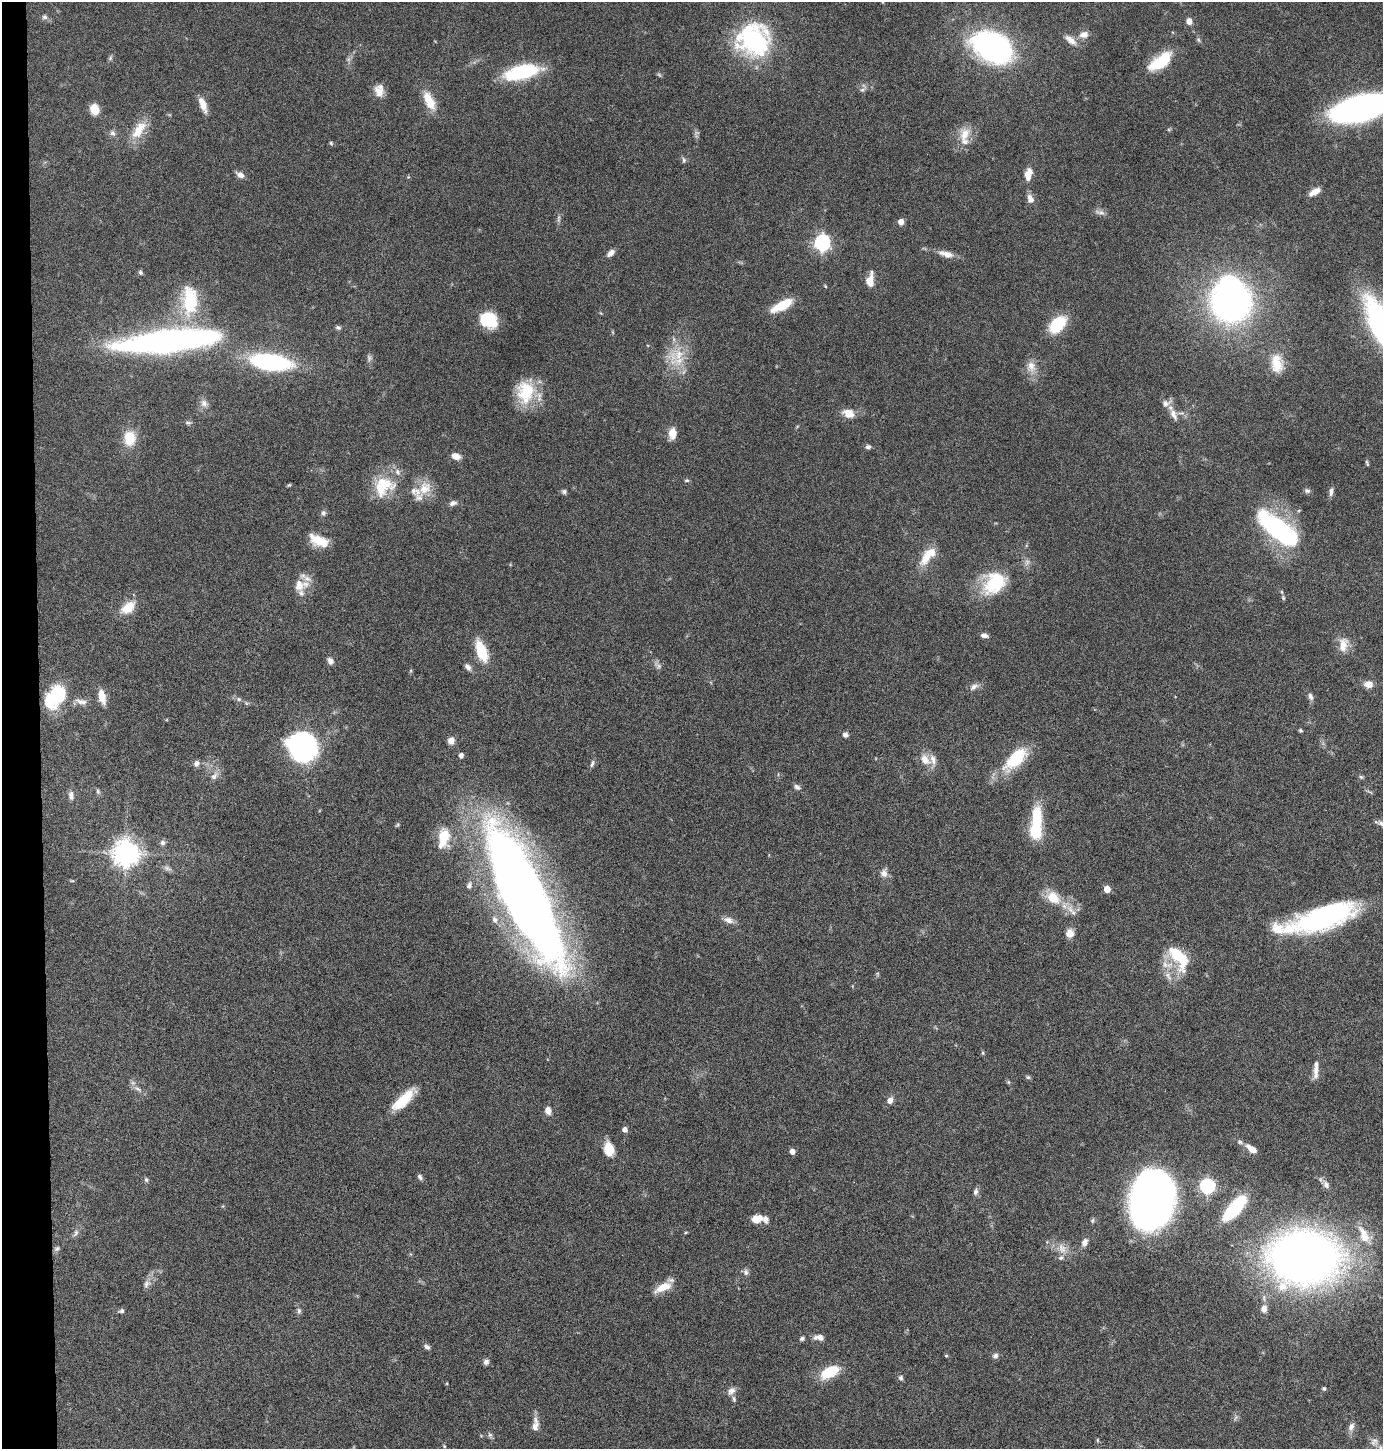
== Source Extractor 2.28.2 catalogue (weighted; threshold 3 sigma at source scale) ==
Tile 4 of 3 x 3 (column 1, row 2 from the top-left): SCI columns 127-1507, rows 1448-2894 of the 4372 x 4345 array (HDU 1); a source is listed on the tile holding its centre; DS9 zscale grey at full resolution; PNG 1385 x 1451 px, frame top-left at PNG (2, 2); no overlay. Shown black and unused: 3% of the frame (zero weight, under 4 of 8 exposures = <1% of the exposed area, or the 3 px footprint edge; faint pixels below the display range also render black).
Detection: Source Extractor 2.28.2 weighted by HDU 2 'WHT'; one run over the whole footprint, this tile lists its part. Background 0.0423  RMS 0.0035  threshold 0.0143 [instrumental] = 3 sigma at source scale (4.09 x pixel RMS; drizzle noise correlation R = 1.36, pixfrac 0.8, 0.05/0.05 arcsec/px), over >= 5 px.
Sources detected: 190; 3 too faint to see at this stretch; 4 inside a brighter object's white glare — not listed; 16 inside a brighter listed object's ellipse — not listed separately; the other 167 listed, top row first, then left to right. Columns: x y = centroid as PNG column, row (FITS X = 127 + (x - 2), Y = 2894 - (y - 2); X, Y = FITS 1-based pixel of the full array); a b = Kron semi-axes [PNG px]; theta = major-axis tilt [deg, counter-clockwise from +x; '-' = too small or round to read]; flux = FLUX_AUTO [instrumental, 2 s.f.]
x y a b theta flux
44 17 7 6 - 0.89
1189 21 6 5 - 2.5
1083 35 12 9 11 2.5
754 40 33 30 -33 51
1071 40 19 8 -38 2.9
992 47 43 28 -26 73
110 58 7 5 48 0.6
1160 62 29 13 36 12
522 72 35 13 13 26
862 90 7 6 - 0.8
379 92 16 11 -57 3.2
429 101 24 10 -64 6.3
203 105 19 8 -70 3.3
95 109 10 8 -72 5.2
1360 109 46 18 14 130
139 130 29 13 55 6.7
112 133 8 7 - 1.1
964 134 21 13 71 5.1
331 143 6 4 -48 0.45
684 160 8 5 -87 0.75
240 175 9 6 -27 1.8
1027 175 13 7 -80 2.5
1315 192 13 6 31 3
1030 199 12 8 -66 2
1100 212 15 6 -16 1.4
558 219 11 4 90 0.83
901 222 5 5 - 2.7
822 243 7 6 - 88
611 253 10 6 42 1.7
946 254 20 8 -14 3
140 272 6 5 - 0.64
870 280 16 8 84 3.6
825 286 5 3 - 0.32
190 301 39 19 -90 17
1231 303 32 30 -6 130
782 305 25 9 28 8.5
488 320 17 14 -33 13
1057 324 19 12 46 13
1382 325 47 17 -63 110
338 327 7 6 - 0.74
168 341 94 19 6 140
679 355 21 16 86 9
270 362 42 16 -8 45
1277 363 25 15 -84 7.2
1031 366 16 13 -76 3.6
525 392 30 22 85 14
204 403 11 9 -68 1.8
849 413 16 11 -19 3.5
1173 414 18 8 -67 2.8
188 423 10 5 0 0.68
672 433 10 7 84 4.5
129 438 14 11 89 8.5
868 447 7 5 0 0.87
456 456 10 7 -18 2.4
1367 463 8 3 -70 0.45
687 480 7 4 6 0.46
289 485 6 3 43 0.36
384 486 31 25 33 12
424 488 23 16 46 6
564 491 7 6 - 0.77
1307 491 8 6 -9 0.83
1331 492 11 5 78 1.3
453 503 10 6 20 1.2
323 513 8 6 79 0.85
1277 528 49 19 -39 49
319 541 22 11 -23 6.8
927 556 29 12 50 6.7
995 583 28 21 41 18
300 585 22 15 16 4.9
1283 598 7 5 -69 0.48
128 607 19 11 39 5.9
984 635 7 5 -10 1.5
1343 645 22 12 82 4.3
481 651 23 10 -69 11
330 661 10 7 -56 1.3
468 667 9 6 -50 1.4
1368 684 11 8 -7 2.5
974 687 13 7 30 1.6
57 695 25 19 85 16
1310 696 10 6 -72 1.2
102 697 15 7 -76 4.7
239 699 7 5 -46 0.72
81 702 17 7 -15 2.2
1300 730 4 4 - 0.52
845 735 7 6 - 1.1
451 740 8 7 - 2.2
302 746 22 20 -56 88
461 755 4 4 - 1.3
925 759 17 11 -50 4
1016 759 38 16 46 14
196 763 7 6 - 1.5
592 764 11 5 70 0.84
214 776 13 7 52 1.8
1361 777 6 5 - 0.52
797 787 9 6 -33 1
98 791 7 5 -70 0.58
1370 792 10 3 -26 0.44
71 795 11 6 -82 1.3
1037 817 29 13 90 12
1381 823 11 7 -23 1.3
444 838 25 13 81 8.5
162 843 7 7 - 0.99
126 853 8 8 - 370
167 868 12 6 -22 1.2
884 873 11 9 -79 2
469 885 10 7 69 1.2
1107 889 5 5 - 4.5
522 895 111 32 -64 530
1053 898 19 13 -37 7.2
1070 910 15 8 -56 3
1321 918 67 18 17 76
495 920 9 8 - 1.8
729 920 13 8 -17 2.1
1070 933 10 9 - 2.4
1177 955 26 17 -35 10
1168 976 14 7 -55 2.2
983 1053 6 3 -72 0.41
1316 1070 25 6 87 2.6
1028 1077 6 5 - 0.54
1008 1082 6 4 -46 0.42
138 1089 13 5 -27 1.4
404 1100 31 11 44 10
890 1100 8 6 56 1.8
548 1110 9 8 - 1.9
625 1129 5 5 - 1.3
1240 1142 8 5 -16 0.81
609 1149 14 9 -83 7.5
1252 1149 11 5 -37 3.4
792 1152 5 5 - 1.9
420 1177 8 5 -53 0.8
146 1180 6 5 - 0.61
1326 1184 9 7 -59 1.3
1207 1186 7 6 - 69
976 1191 10 6 81 1.1
1153 1198 45 32 79 220
1234 1208 28 10 49 21
757 1219 9 7 12 5.4
686 1232 5 3 - 0.31
76 1233 11 6 68 1.1
1364 1235 32 13 -59 7.5
1085 1242 10 7 68 1.6
57 1248 8 6 36 0.81
1062 1248 15 9 -59 3
1305 1258 46 35 0 330
746 1272 9 7 -88 1
147 1284 13 8 53 1.8
663 1287 21 8 24 5.4
1264 1309 10 7 86 2.2
121 1311 7 6 - 0.75
299 1311 8 5 90 0.87
819 1337 12 6 -5 2.1
802 1338 6 5 - 0.71
427 1347 9 5 -35 1
946 1356 4 4 - 0.4
995 1356 6 6 - 1.2
486 1362 7 6 - 1.2
830 1372 18 10 28 12
901 1378 7 6 - 0.76
1324 1388 5 4 - 0.57
732 1391 12 9 45 1.9
1236 1418 8 3 71 0.61
535 1426 14 9 70 2.3
1351 1427 12 8 67 1.7
490 1435 8 6 -75 0.8
1097 1440 6 4 -89 0.34
1374 1442 12 10 77 2
444 1446 5 4 - 0.32
Isophote crosses this tile's border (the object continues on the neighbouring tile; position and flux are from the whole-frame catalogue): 3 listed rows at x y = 1360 109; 1382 325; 1381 823